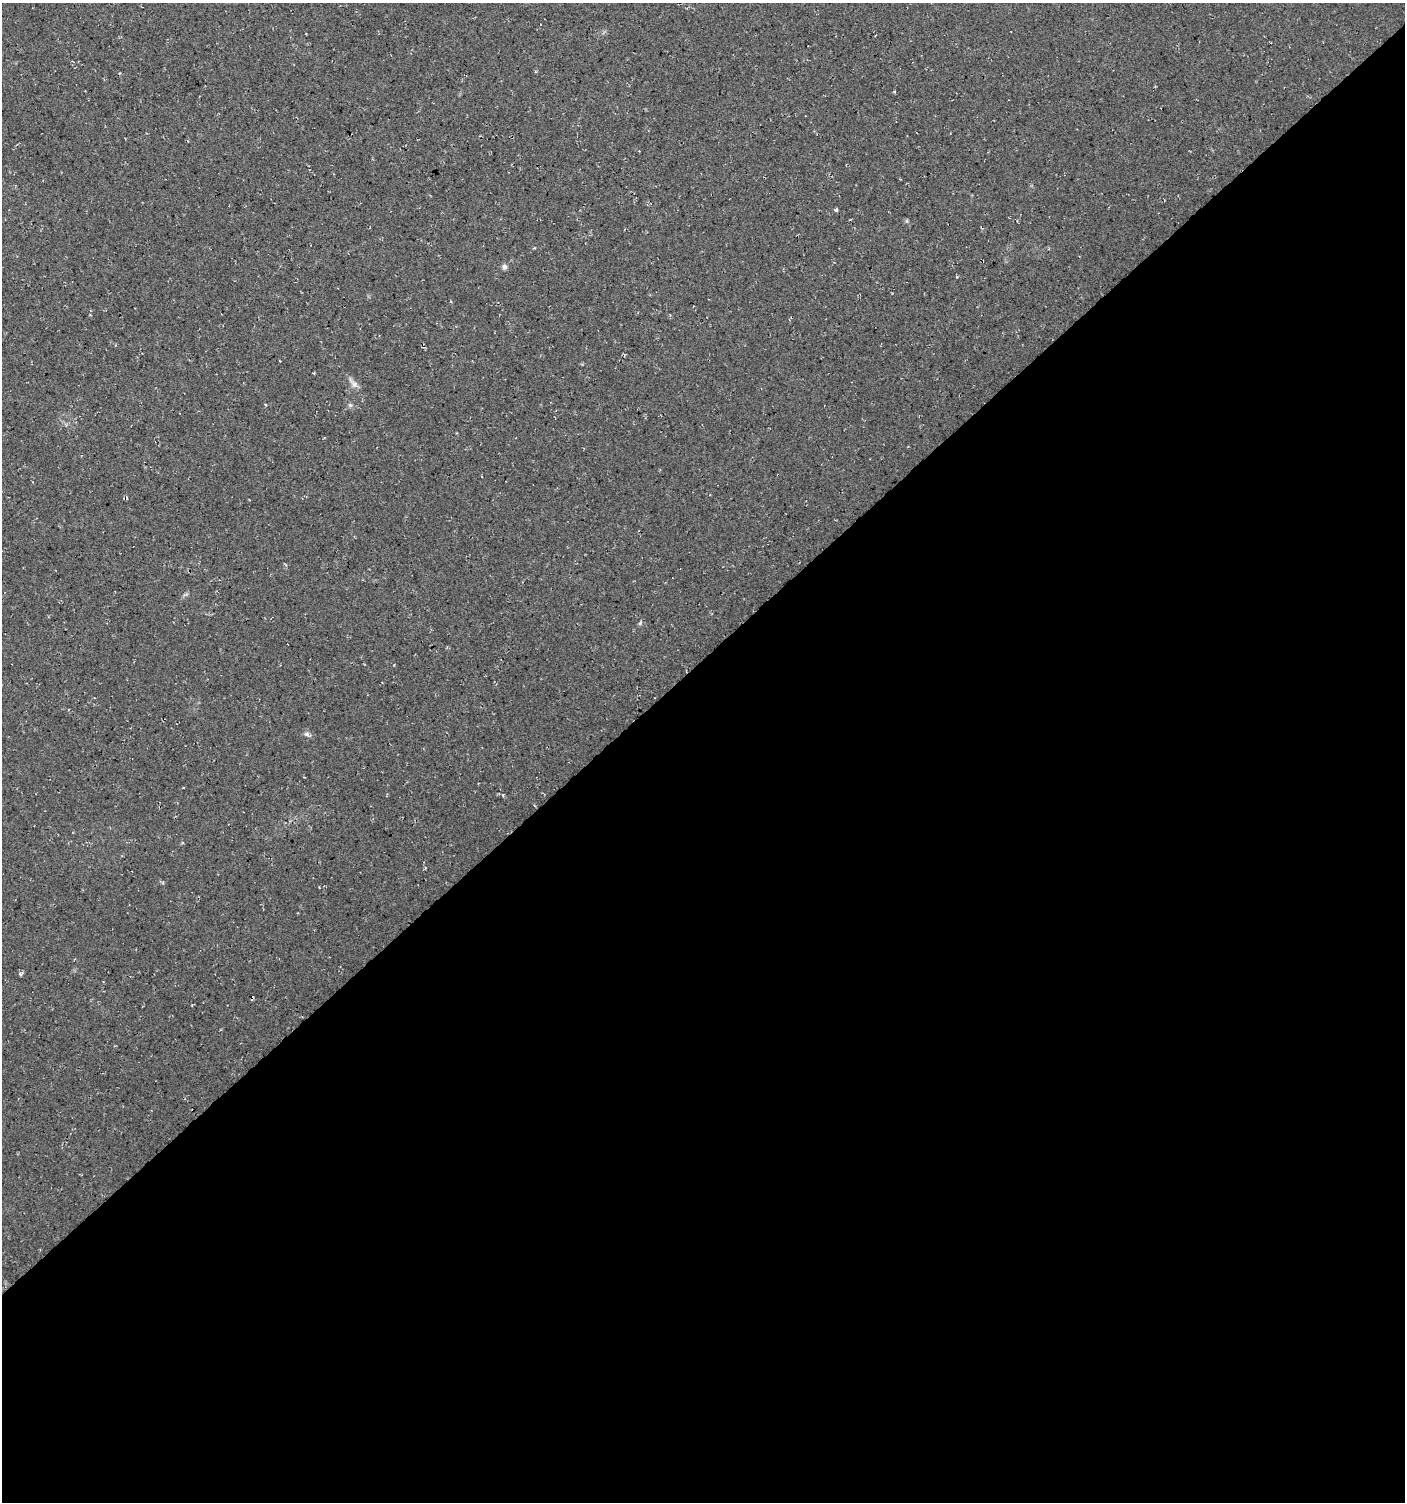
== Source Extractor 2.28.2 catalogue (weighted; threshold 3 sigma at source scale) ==
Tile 15 of 4 x 4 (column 3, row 4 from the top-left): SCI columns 2952-4354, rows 9-1508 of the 5964 x 6007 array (HDU 1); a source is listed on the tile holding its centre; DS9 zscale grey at full resolution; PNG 1407 x 1504 px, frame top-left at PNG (2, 3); no overlay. Shown black and unused: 56% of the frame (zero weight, under 3 of 4 exposures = <1% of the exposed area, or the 3 px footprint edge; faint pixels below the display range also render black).
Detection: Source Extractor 2.28.2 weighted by HDU 2 'WHT'; one run over the whole footprint, this tile lists its part. Background 0.018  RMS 0.0064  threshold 0.0288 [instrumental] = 3 sigma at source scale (4.5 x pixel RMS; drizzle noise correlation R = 1.50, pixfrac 1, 0.0396/0.0396 arcsec/px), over >= 5 px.
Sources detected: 12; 1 cosmic-ray / hot-pixel residue — not listed; the other 11 listed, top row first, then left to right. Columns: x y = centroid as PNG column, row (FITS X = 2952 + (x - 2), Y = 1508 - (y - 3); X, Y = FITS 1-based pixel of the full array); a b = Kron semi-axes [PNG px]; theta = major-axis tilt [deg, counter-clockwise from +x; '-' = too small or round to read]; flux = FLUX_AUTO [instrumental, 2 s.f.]
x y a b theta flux
836 210 4 4 - 1.4
907 221 6 4 -72 0.85
504 267 7 6 - 2.1
314 373 3 3 - 0.56
353 383 20 6 -48 3.7
350 405 7 4 -44 1.2
640 623 7 4 46 1
306 734 8 6 -16 1.7
503 795 4 3 - 0.66
425 868 5 3 - 0.68
20 974 5 4 - 1.1